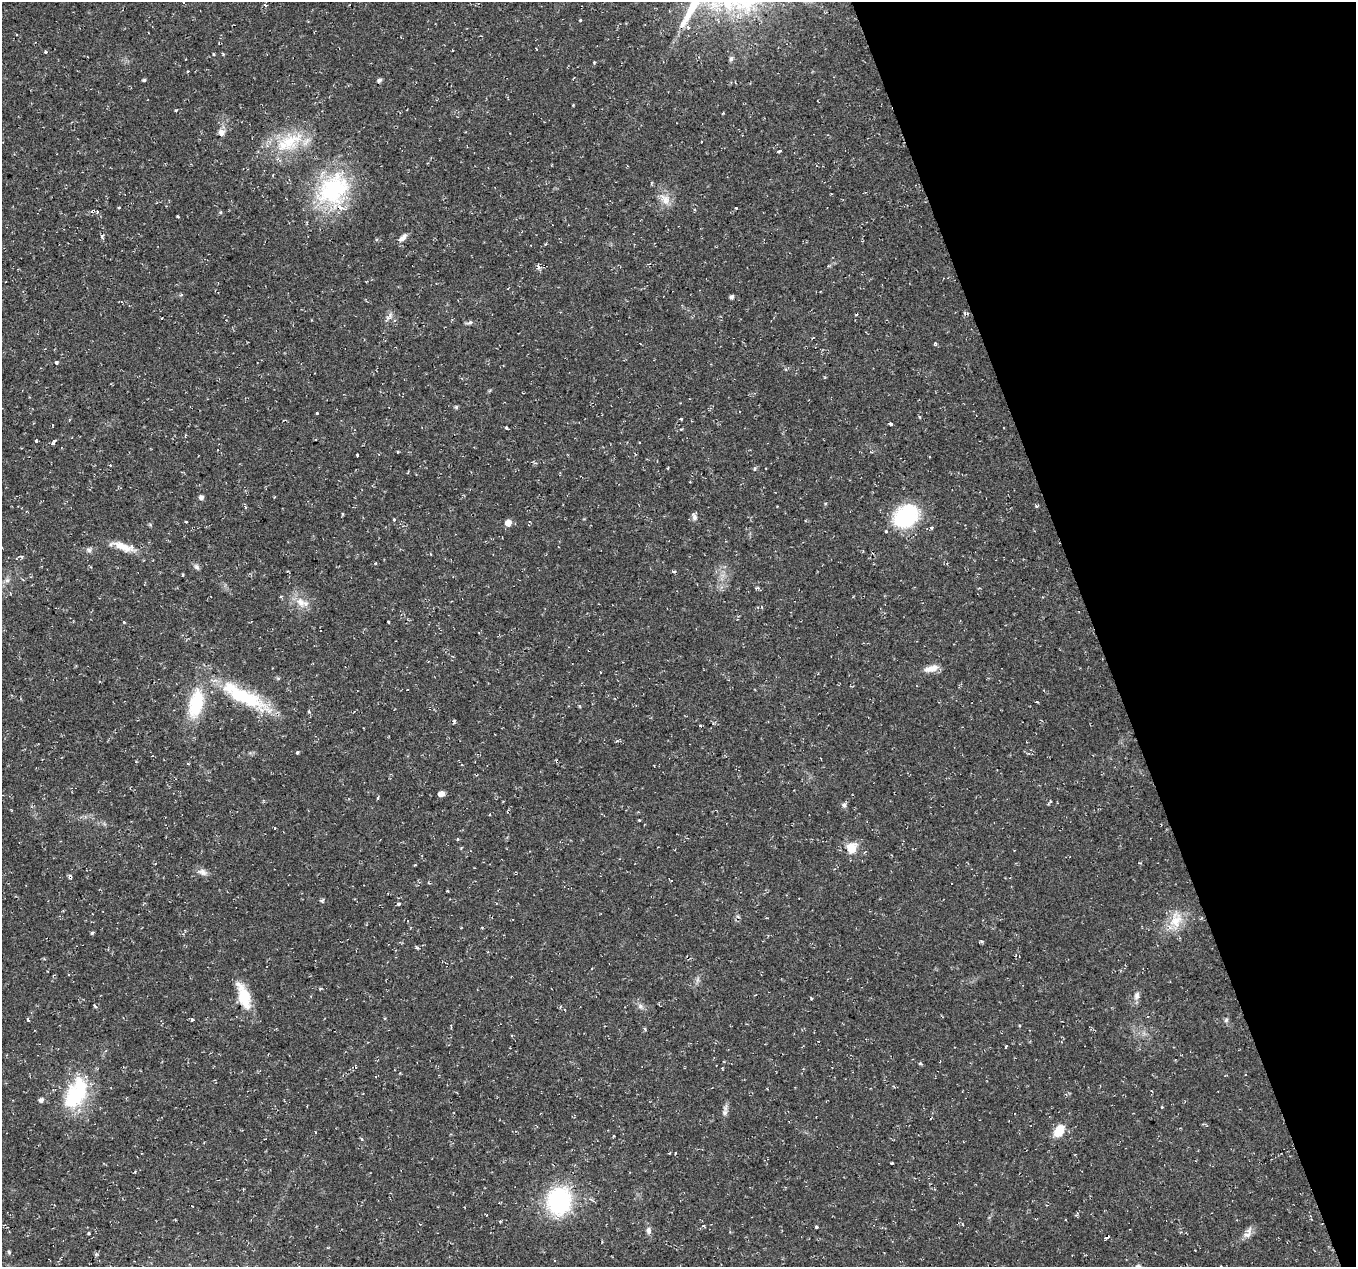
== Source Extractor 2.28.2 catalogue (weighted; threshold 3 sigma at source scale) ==
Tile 12 of 4 x 4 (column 4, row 3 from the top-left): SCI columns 4064-5417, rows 1332-2596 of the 5424 x 5249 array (HDU 1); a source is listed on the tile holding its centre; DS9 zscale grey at full resolution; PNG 1358 x 1269 px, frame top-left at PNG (2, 2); no overlay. Shown black and unused: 19% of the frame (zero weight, under 2 of 3 exposures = <1% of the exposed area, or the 3 px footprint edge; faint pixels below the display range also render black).
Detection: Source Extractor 2.28.2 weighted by HDU 2 'WHT'; one run over the whole footprint, this tile lists its part. Background 0.0355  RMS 0.004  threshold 0.0181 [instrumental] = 3 sigma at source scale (4.5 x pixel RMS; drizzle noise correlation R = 1.50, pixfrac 1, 0.0396/0.0396 arcsec/px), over >= 5 px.
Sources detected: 107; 5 cosmic-ray / hot-pixel residue — not listed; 2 inside a brighter listed object's ellipse — not listed separately; the other 100 listed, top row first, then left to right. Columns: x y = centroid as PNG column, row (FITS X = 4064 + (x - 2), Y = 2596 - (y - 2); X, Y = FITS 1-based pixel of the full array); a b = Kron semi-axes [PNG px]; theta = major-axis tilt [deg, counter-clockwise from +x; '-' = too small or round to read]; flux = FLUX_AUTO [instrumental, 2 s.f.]
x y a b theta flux
265 5 3 3 - 1.1
580 20 3 3 - 0.46
688 27 5 4 - 0.7
46 52 4 4 - 0.5
213 54 3 3 - 0.41
731 59 7 5 85 0.9
594 62 3 3 - 0.41
188 72 3 3 - 0.85
144 80 4 4 - 0.55
379 80 6 4 20 0.89
723 113 4 3 - 0.31
221 132 9 8 - 2.2
289 141 40 24 28 20
779 151 4 3 - 1.4
333 189 44 33 42 45
665 199 16 12 -55 4.3
119 208 3 3 - 0.73
736 208 3 2 - 0.35
93 211 4 4 - 0.91
178 216 3 2 - 0.56
102 236 6 4 -79 0.83
402 238 12 6 45 2.1
538 267 7 6 - 1.2
731 297 5 4 - 1
390 315 7 4 -73 0.92
856 315 3 3 - 0.69
469 322 10 5 15 0.88
57 363 5 4 - 0.57
456 407 5 5 - 0.58
317 412 3 3 - 0.94
920 417 4 3 - 0.39
681 419 3 3 - 0.82
891 424 4 3 - 3.3
506 428 3 3 - 2
185 435 4 2 - 0.38
36 441 3 3 - 0.8
53 442 7 3 58 1.1
357 456 3 3 - 1.2
667 468 4 3 - 0.34
755 468 6 4 84 0.64
201 497 5 5 - 1.5
905 516 28 22 37 32
694 517 10 7 -78 1.3
394 519 3 3 - 2.7
508 523 6 6 - 3.6
932 528 5 4 - 0.72
123 547 29 9 -24 6.2
89 550 8 6 -27 1
375 563 3 3 - 0.53
196 567 9 6 -51 1.1
182 575 4 2 - 0.43
7 580 6 6 - 1
757 588 6 3 -6 0.72
300 602 16 10 -41 4.6
124 622 4 4 - 0.32
931 668 18 8 15 3.7
244 696 67 18 -27 30
1037 702 4 2 - 0.4
196 704 35 16 78 20
309 711 5 3 - 0.43
700 726 4 2 - 0.38
617 741 5 3 - 0.54
297 752 4 3 - 0.55
441 794 5 4 - 2.8
378 798 4 3 - 0.49
1050 802 6 3 50 0.59
844 805 7 6 - 1
489 814 3 2 - 0.53
851 848 6 6 - 14
415 865 3 3 - 0.31
202 872 13 8 -24 2.1
447 891 4 2 - 0.33
322 901 5 3 - 0.84
398 904 3 3 - 3.3
1176 920 26 17 80 8.8
92 933 4 3 - 0.69
1137 995 11 8 83 1.8
244 996 34 13 -71 11
95 1006 6 3 -48 0.85
640 1006 7 7 - 1.2
192 1019 3 3 - 1.6
28 1020 4 3 - 0.43
1226 1020 6 5 - 0.72
920 1064 5 3 - 0.42
76 1093 45 24 63 28
41 1100 7 6 - 1.2
1161 1107 4 3 - 0.34
725 1113 8 7 - 1.4
1059 1131 13 8 61 8.2
315 1132 3 2 - 0.34
613 1136 3 2 - 0.43
135 1172 4 3 - 0.35
559 1201 25 22 77 44
703 1226 4 3 - 0.43
816 1227 3 3 - 0.51
648 1230 9 6 -88 1.5
88 1233 3 3 - 0.47
1247 1235 13 6 7 2.2
1106 1237 6 2 20 1.4
9 1252 6 4 -46 0.58
Overlapping masked pixels (flux is a lower limit): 1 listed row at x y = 93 211
Unlisted compact peaks at least as high as the median listed source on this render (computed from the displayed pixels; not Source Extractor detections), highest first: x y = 454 722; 811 998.